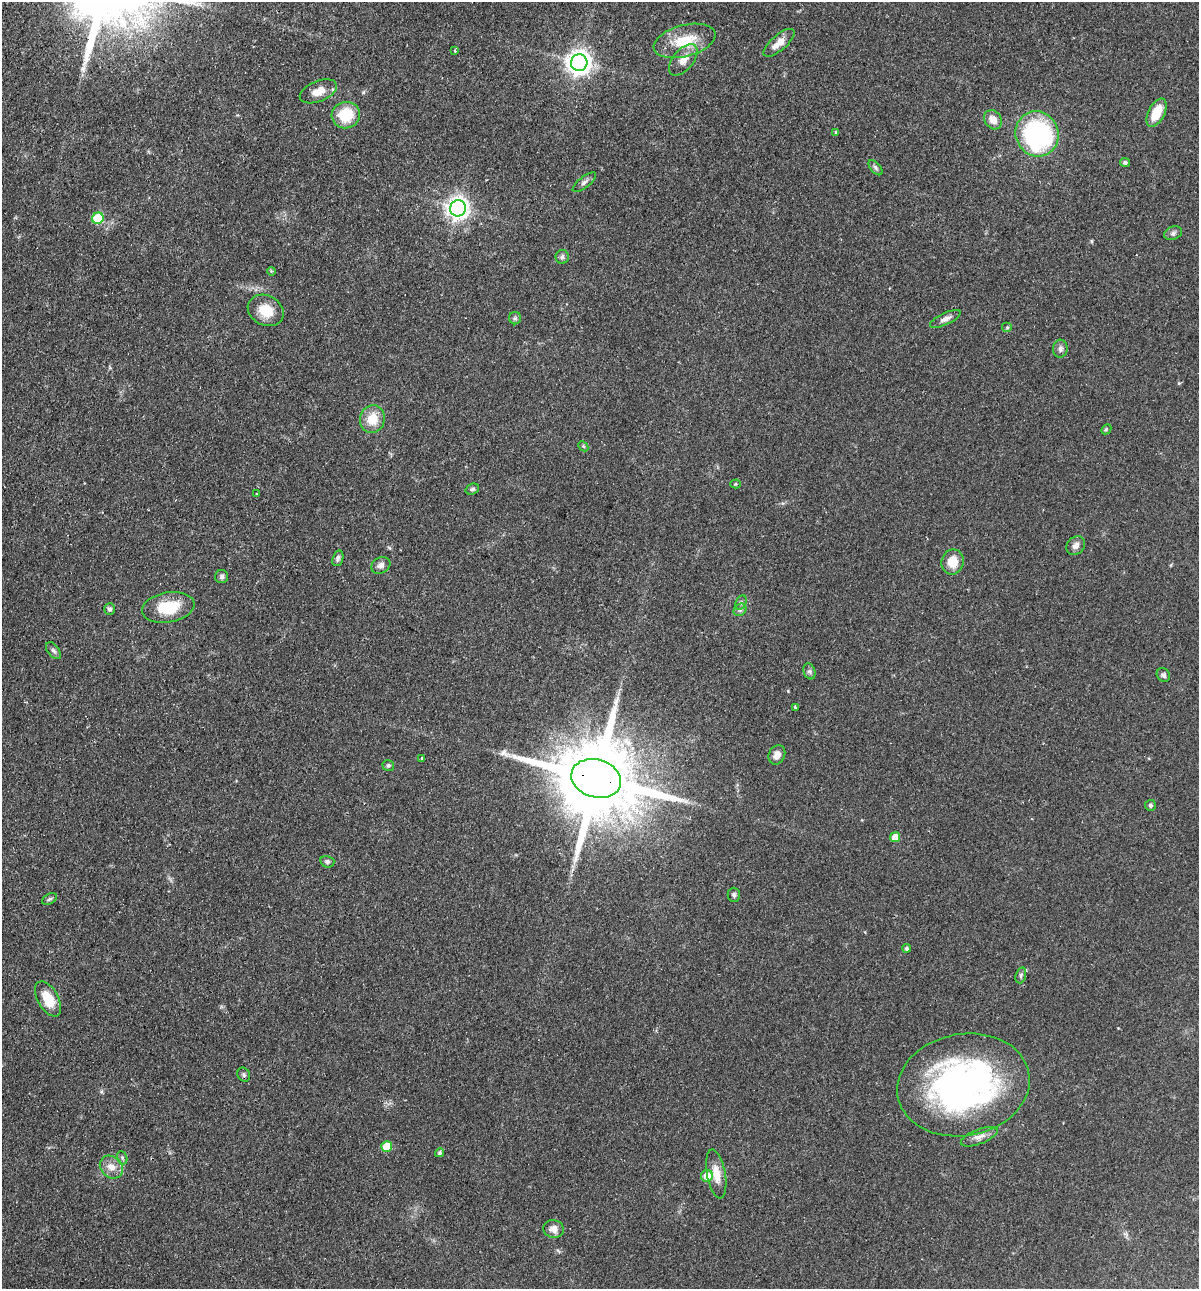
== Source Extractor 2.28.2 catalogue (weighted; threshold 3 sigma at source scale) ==
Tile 11 of 4 x 4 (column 3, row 3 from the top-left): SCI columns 2702-3898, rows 1306-2592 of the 5280 x 5184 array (HDU 1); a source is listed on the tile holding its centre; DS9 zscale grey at full resolution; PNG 1201 x 1291 px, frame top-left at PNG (2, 2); each listed source drawn as its Kron ellipse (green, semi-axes under 4 px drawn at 4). Shown black and unused: <1% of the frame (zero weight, under 2 of 3 exposures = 3% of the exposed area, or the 3 px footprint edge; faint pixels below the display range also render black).
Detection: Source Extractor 2.28.2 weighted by HDU 2 'WHT'; one run over the whole footprint, this tile lists its part. Background 0.0641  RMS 0.0053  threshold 0.024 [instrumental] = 3 sigma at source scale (4.5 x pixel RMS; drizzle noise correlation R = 1.50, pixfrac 1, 0.05/0.05 arcsec/px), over >= 5 px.
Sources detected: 66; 1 cosmic-ray / hot-pixel residue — neither listed nor drawn; the other 65 listed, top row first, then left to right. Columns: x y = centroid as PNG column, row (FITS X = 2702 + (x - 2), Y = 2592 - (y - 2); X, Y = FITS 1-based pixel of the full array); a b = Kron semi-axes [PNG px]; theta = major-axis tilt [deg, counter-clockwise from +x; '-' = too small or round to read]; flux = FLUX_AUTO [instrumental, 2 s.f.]
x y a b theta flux
685 41 32 15 15 18
779 43 19 7 41 5.5
455 50 3 3 - 0.97
683 60 19 10 51 6.1
579 63 8 8 - 450
318 91 19 10 22 6.9
1156 113 15 8 62 13
346 115 14 13 - 17
993 120 10 8 -52 5.1
836 132 4 4 - 0.68
1037 134 23 21 -64 89
1125 163 5 4 - 1
875 168 9 5 -50 1.2
584 182 14 5 38 1.9
458 208 8 7 - 360
98 218 6 5 - 25
1173 233 9 6 20 1.6
562 257 7 6 - 1.4
271 271 4 3 - 0.57
266 310 19 15 -28 10
515 318 6 6 - 1.1
945 319 17 6 25 2.8
1007 327 5 5 - 0.71
1060 349 9 7 85 2.1
372 419 14 12 74 10
1106 429 6 4 45 0.68
583 446 6 4 -46 0.69
736 484 5 4 - 0.57
472 489 7 5 20 1.1
257 494 3 2 - 0.46
1076 546 10 8 47 2.8
338 558 8 5 72 1.5
953 562 13 11 71 9.5
381 565 10 8 29 2.4
222 576 6 6 - 1.5
741 603 7 5 63 1.1
168 607 26 15 10 18
110 609 5 5 - 1.5
740 610 7 5 42 1.2
53 651 10 5 -52 1.6
809 671 8 5 -72 1.3
1163 675 7 6 - 1.5
795 707 3 3 - 1.1
777 755 10 8 62 3.3
422 758 3 3 - 0.98
388 765 6 5 - 0.89
596 778 25 19 -17 8900
1150 805 5 5 - 1
895 837 5 5 - 5.7
327 862 7 5 -15 1.3
734 895 7 6 - 1.4
50 899 8 5 27 1.1
907 948 4 4 - 0.96
1021 975 8 5 73 1.1
48 999 19 10 -60 12
244 1075 7 6 - 1.2
963 1085 67 51 10 190
979 1137 19 7 21 3.8
387 1147 5 5 - 11
440 1153 4 4 - 0.99
122 1158 7 5 -70 0.9
111 1167 12 10 -42 4.9
716 1174 25 9 -79 7.4
707 1176 6 5 - 7.4
554 1229 10 9 - 3.9
Overlapping masked pixels (flux is a lower limit): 1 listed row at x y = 596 778